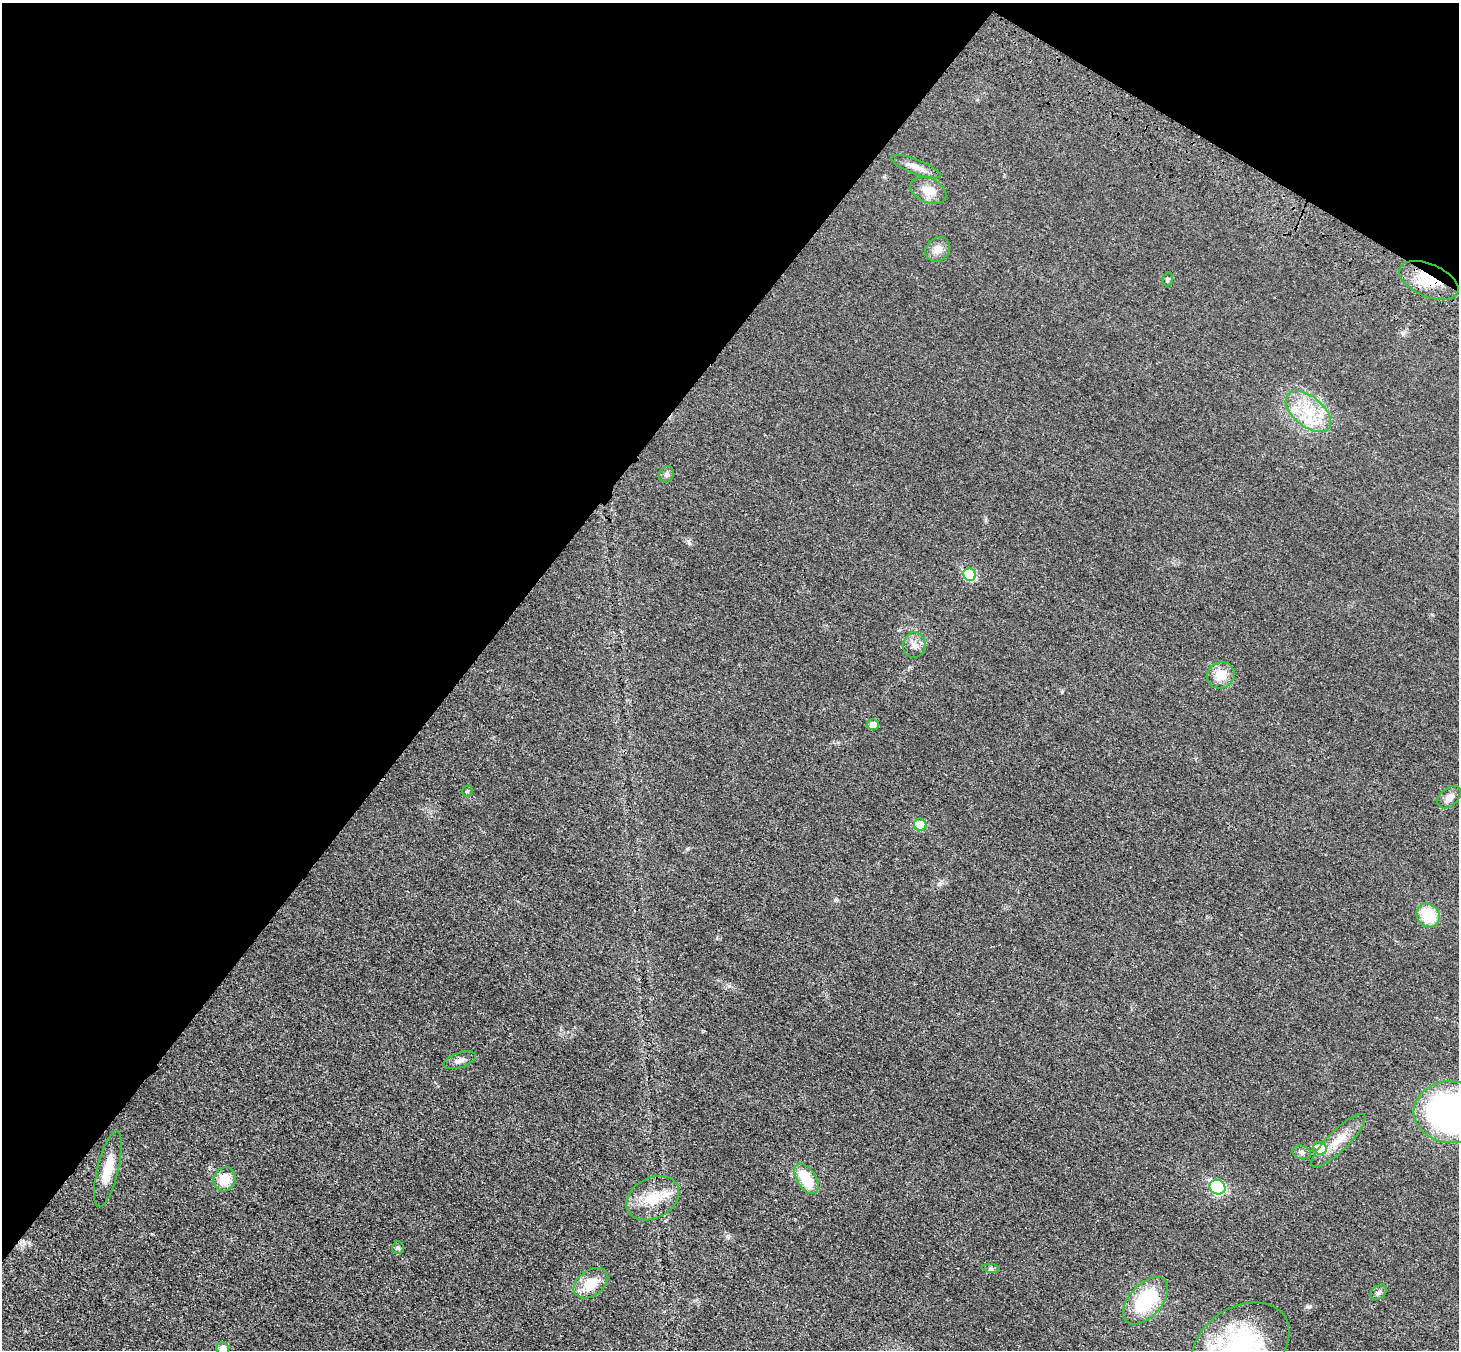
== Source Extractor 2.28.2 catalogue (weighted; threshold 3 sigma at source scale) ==
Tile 2 of 4 x 4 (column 2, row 1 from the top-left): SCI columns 1537-2993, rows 4300-5647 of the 5990 x 6038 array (HDU 1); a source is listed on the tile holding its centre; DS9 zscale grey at full resolution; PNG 1461 x 1352 px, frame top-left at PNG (2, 3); each listed source drawn as its Kron ellipse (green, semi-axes under 4 px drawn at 4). Shown black and unused: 35% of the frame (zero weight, under 3 of 4 exposures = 6% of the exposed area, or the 3 px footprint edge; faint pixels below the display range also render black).
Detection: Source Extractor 2.28.2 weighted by HDU 2 'WHT'; one run over the whole footprint, this tile lists its part. Background 0.0191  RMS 0.004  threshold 0.018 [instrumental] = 3 sigma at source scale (4.5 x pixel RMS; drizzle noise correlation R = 1.50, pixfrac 1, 0.05/0.05 arcsec/px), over >= 5 px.
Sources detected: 35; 3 inside a brighter listed object's ellipse — not listed separately; the other 32 listed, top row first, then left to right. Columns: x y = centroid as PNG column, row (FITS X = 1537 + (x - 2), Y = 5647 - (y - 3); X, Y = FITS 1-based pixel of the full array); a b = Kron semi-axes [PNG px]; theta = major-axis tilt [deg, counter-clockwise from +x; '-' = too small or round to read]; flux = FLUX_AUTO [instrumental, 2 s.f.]
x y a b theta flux
916 167 26 7 -21 3.6
928 191 19 12 -23 5.2
938 249 13 11 47 3.7
1168 279 7 5 74 0.65
1429 280 31 16 -23 14
1308 411 27 15 -40 13
666 474 8 7 - 1.3
969 575 6 6 - 20
914 645 13 11 84 3
1221 675 14 13 - 6.2
873 724 6 5 - 3.1
467 791 6 5 - 0.56
1449 797 13 9 41 2.9
920 825 6 6 - 7.7
1428 915 13 11 -52 15
460 1060 16 7 18 2.2
1451 1112 37 31 -3 120
1338 1141 36 10 44 7.2
1320 1149 7 6 - 8
1302 1152 9 6 -12 1.3
108 1169 39 10 76 8.5
225 1179 12 11 - 7.8
806 1179 17 9 -58 12
1218 1187 8 7 - 46
653 1198 28 20 29 12
398 1248 6 5 - 0.78
991 1268 9 4 -9 0.81
591 1283 19 13 35 8.3
1378 1292 9 6 39 1.1
1146 1301 28 16 48 24
1241 1344 52 37 32 54
223 1349 6 6 - 5.3
Overlapping masked pixels (flux is a lower limit): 1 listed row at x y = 1429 280
Isophote crosses this tile's border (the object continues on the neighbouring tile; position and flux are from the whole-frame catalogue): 3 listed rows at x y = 1451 1112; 1241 1344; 223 1349
Unlisted compact peaks at least as high as the median listed source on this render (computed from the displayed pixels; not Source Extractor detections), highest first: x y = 689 543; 729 986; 836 899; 1062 692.